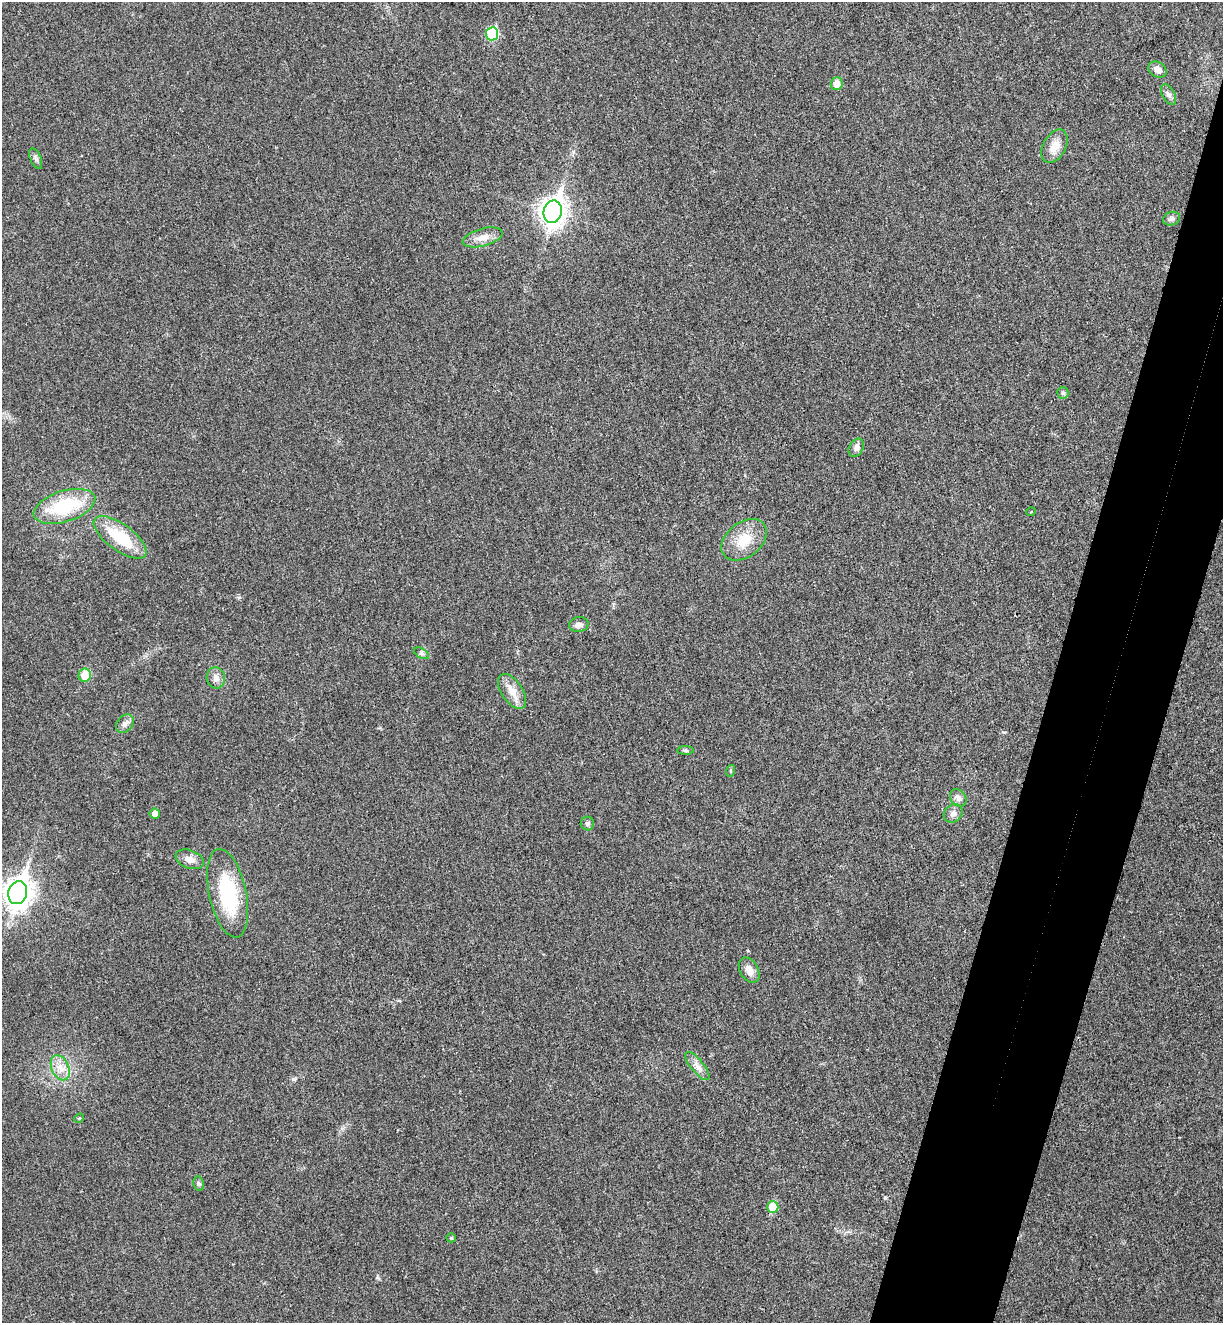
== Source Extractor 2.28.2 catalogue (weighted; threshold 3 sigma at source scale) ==
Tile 10 of 4 x 4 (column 2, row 3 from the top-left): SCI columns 1406-2626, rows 1347-2667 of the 5380 x 5331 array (HDU 1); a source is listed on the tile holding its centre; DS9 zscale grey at full resolution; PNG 1225 x 1325 px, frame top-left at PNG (2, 2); each listed source drawn as its Kron ellipse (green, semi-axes under 4 px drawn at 4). Shown black and unused: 8% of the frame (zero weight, under 3 of 4 exposures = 6% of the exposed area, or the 3 px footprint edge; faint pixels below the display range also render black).
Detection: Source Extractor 2.28.2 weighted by HDU 2 'WHT'; one run over the whole footprint, this tile lists its part. Background 0.0355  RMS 0.0053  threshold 0.0239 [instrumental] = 3 sigma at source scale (4.5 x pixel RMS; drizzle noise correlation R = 1.50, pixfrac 1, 0.05/0.05 arcsec/px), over >= 5 px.
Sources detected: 37; all 37 listed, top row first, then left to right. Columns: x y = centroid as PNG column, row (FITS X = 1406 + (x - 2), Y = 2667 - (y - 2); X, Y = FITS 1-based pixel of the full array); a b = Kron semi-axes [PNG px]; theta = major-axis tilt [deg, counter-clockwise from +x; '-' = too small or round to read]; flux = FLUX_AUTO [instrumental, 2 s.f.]
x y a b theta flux
492 34 6 6 - 32
1157 70 10 7 -33 2.8
837 84 6 6 - 5.1
1169 95 11 6 -62 2
1055 146 18 11 61 6.4
36 159 11 5 -68 1.6
553 212 11 9 75 480
1172 219 9 6 20 1.6
483 237 20 9 15 5.2
1063 393 6 5 - 0.89
856 448 10 7 62 2.5
64 506 32 15 17 31
1031 512 5 3 - 0.44
120 537 31 13 -36 23
744 540 25 17 38 13
579 625 9 7 10 2.6
421 653 8 5 -31 1.1
85 675 6 6 - 11
216 678 10 9 - 3.2
512 691 20 10 -57 6.6
125 724 10 7 48 2.4
686 750 8 4 -1 0.86
730 771 6 4 72 0.6
958 798 9 7 -50 2.2
953 813 10 8 42 2.3
155 814 5 5 - 3.5
587 824 7 6 - 1.3
190 859 15 9 -20 4
18 893 11 9 72 610
228 893 45 18 -78 38
749 970 14 9 -60 4.2
697 1066 17 6 -51 3.5
60 1068 13 8 -65 5
79 1118 5 4 - 0.63
199 1184 7 5 -82 1.1
773 1207 6 5 - 14
451 1238 4 4 - 0.75
Isophote crosses this tile's border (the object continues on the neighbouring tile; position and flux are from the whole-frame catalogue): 1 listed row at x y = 18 893
Unlisted compact peaks at least as high as the median listed source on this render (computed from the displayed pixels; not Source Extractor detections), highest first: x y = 885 1198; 293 1079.